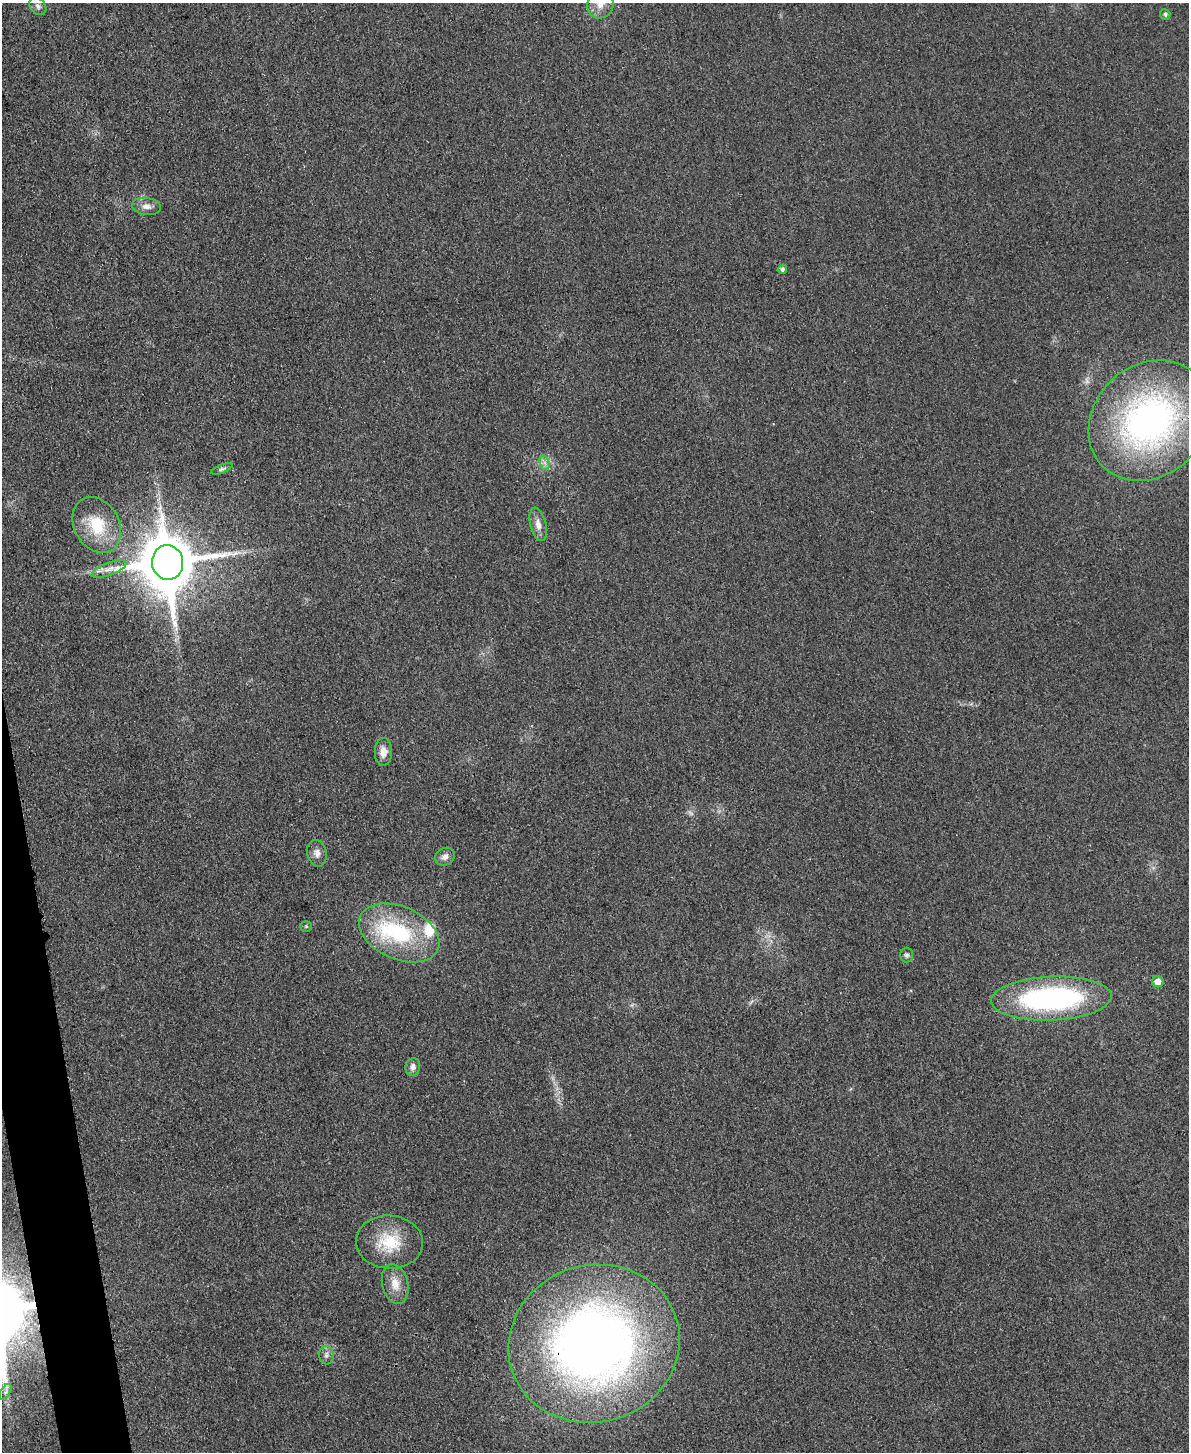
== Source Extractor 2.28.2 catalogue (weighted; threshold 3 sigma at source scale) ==
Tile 7 of 4 x 3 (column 3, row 2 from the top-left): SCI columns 2390-3576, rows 1716-3165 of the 4778 x 4763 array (HDU 1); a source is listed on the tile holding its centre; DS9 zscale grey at full resolution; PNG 1191 x 1454 px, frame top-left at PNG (2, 3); each listed source drawn as its Kron ellipse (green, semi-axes under 4 px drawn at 4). Shown black and unused: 2% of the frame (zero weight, under 3 of 4 exposures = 2% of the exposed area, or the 3 px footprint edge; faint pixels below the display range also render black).
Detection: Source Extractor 2.28.2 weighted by HDU 2 'WHT'; one run over the whole footprint, this tile lists its part. Background 0.0706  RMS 0.007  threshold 0.0317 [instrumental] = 3 sigma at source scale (4.5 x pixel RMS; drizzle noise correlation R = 1.50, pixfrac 1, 0.05/0.05 arcsec/px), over >= 5 px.
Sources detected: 28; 2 inside a brighter listed object's ellipse — not listed separately; the other 26 listed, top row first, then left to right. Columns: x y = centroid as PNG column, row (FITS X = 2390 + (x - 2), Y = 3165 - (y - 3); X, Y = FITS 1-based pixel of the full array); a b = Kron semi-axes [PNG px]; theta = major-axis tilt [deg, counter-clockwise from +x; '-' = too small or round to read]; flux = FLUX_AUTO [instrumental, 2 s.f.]
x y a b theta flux
600 4 14 13 - 7.7
38 6 10 7 -50 2.6
1165 14 5 5 - 1.5
146 206 14 8 -8 5
782 269 5 4 - 1.4
1149 421 65 55 43 250
545 463 7 4 -71 2.3
222 469 11 4 21 1.6
538 524 17 8 -76 6
97 525 29 22 -60 29
168 562 17 15 -83 4700
109 569 18 6 21 5.9
383 752 14 8 90 6.4
317 853 13 9 -78 4.2
445 857 10 8 30 3.4
306 926 6 5 - 0.98
399 933 42 26 -24 69
907 955 7 6 - 1.8
1158 982 6 5 - 6.3
1051 999 60 22 2 150
413 1067 9 7 79 3.1
389 1242 33 26 -4 30
395 1284 20 13 -77 10
594 1344 86 78 17 560
326 1355 9 7 -83 2.9
5 1392 9 4 58 2
Overlapping masked pixels (flux is a lower limit): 1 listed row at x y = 594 1344
Isophote crosses this tile's border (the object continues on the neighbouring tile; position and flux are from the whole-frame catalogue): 1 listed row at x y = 600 4